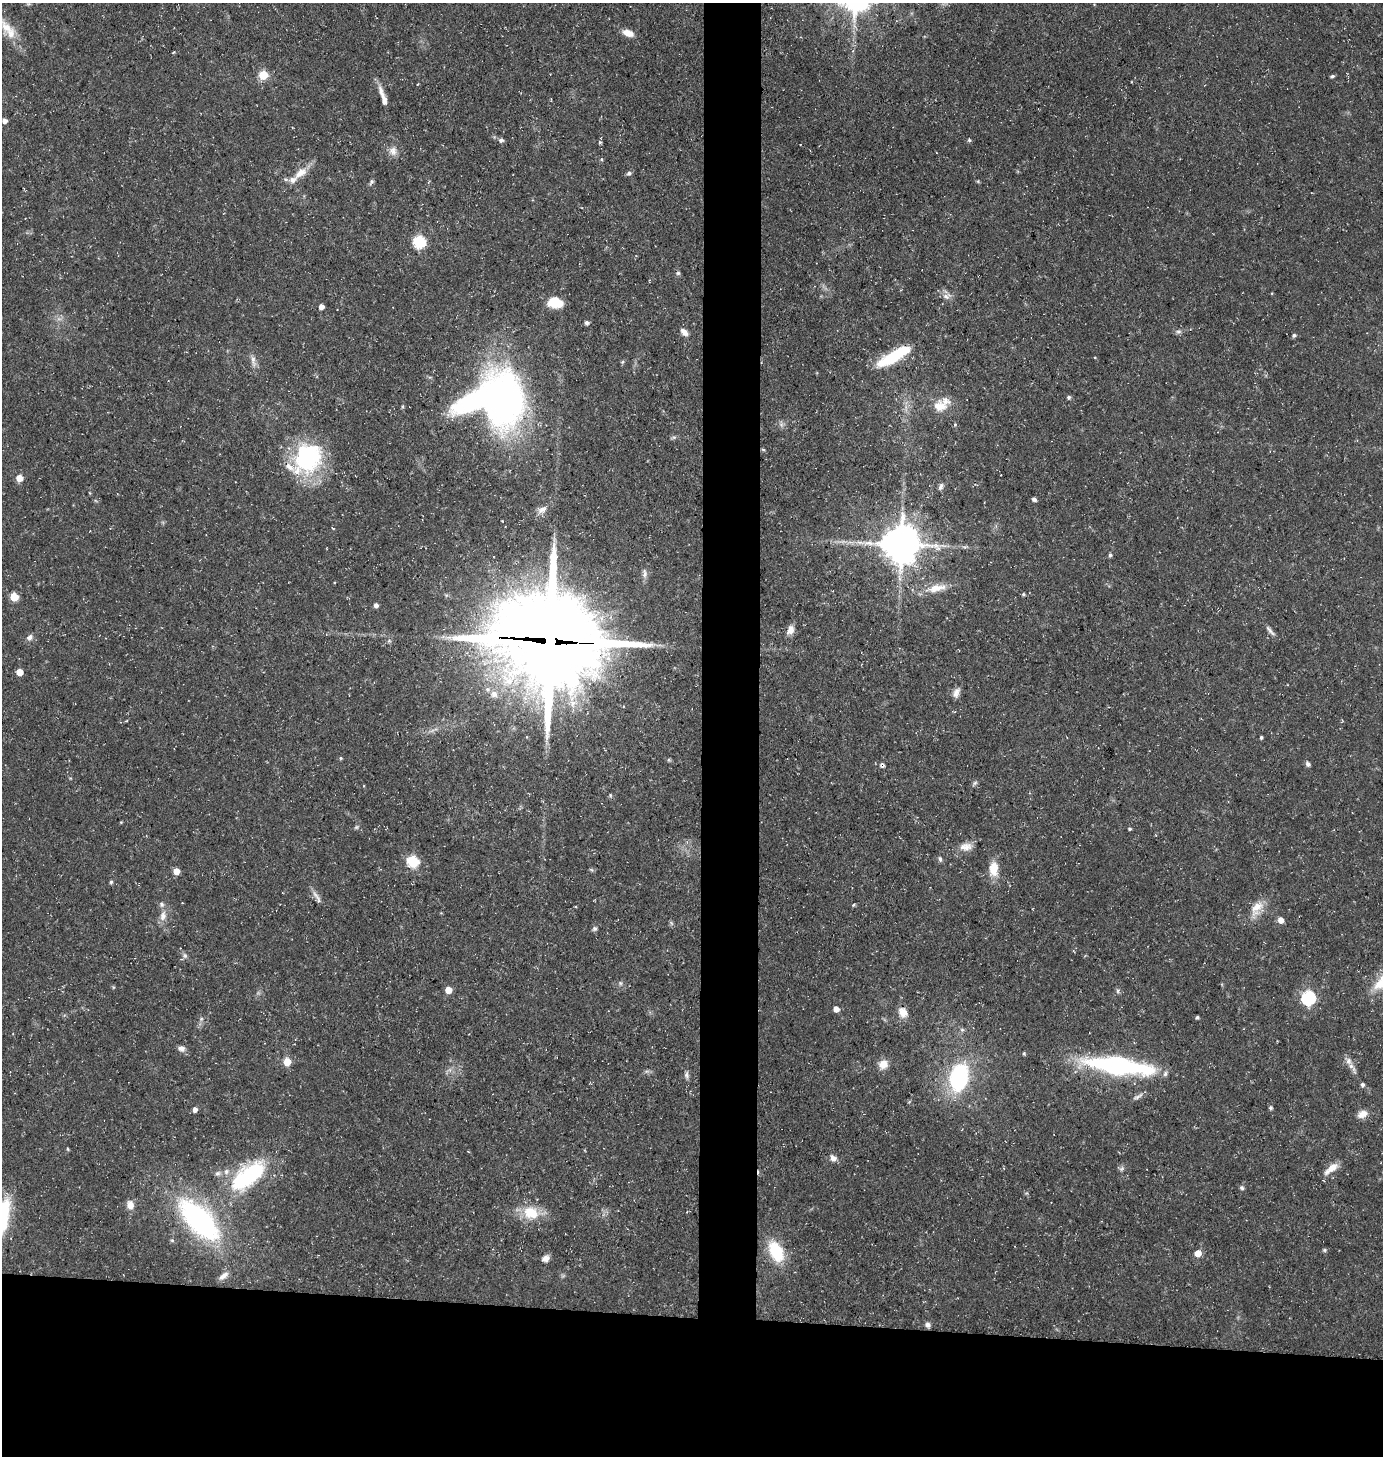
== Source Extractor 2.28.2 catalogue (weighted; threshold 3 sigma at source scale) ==
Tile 8 of 3 x 3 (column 2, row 3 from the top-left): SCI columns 1482-2862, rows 1-1454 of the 4388 x 4361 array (HDU 1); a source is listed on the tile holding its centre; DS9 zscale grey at full resolution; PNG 1385 x 1458 px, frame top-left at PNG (2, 3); no overlay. Shown black and unused: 13% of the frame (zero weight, under 3 of 5 exposures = <1% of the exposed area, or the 3 px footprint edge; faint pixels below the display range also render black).
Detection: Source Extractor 2.28.2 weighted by HDU 2 'WHT'; one run over the whole footprint, this tile lists its part. Background 0.15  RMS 0.0054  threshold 0.0244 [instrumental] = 3 sigma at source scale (4.5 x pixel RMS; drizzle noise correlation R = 1.50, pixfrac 1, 0.05/0.05 arcsec/px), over >= 5 px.
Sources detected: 122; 1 too faint to see at this stretch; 1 cosmic-ray / hot-pixel residue — not listed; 6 inside a brighter listed object's ellipse — not listed separately; the other 114 listed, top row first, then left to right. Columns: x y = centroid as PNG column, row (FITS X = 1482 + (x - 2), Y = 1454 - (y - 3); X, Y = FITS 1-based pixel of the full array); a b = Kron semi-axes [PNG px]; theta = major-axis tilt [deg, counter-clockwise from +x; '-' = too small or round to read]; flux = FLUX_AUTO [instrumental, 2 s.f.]
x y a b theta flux
6 28 23 14 -54 9.9
628 33 12 7 -19 5.8
174 52 4 3 - 0.52
263 75 5 5 - 23
1332 76 5 3 - 0.97
383 96 28 6 -72 5.3
4 121 4 4 - 3.1
501 140 6 5 - 1.2
969 140 4 4 - 0.83
600 142 5 4 - 0.76
393 151 12 11 - 4
602 159 5 3 - 0.6
300 173 20 10 37 7.7
629 173 7 5 24 1.2
978 181 5 3 - 0.5
372 182 8 5 61 1.2
419 242 6 6 - 70
678 273 6 5 - 0.94
946 296 10 7 -36 2.7
555 302 15 10 -8 12
321 307 5 4 - 3.6
587 323 5 4 - 1.7
684 332 10 6 -45 3.3
1178 332 8 5 5 1.4
1294 335 5 4 - 1.2
894 356 40 11 30 28
253 361 18 6 -80 3.3
1069 397 5 5 - 1.1
502 400 68 48 -83 210
941 405 25 15 35 10
955 425 5 5 - 0.7
674 437 8 4 19 0.97
307 458 40 32 55 58
19 478 5 5 - 8.7
941 487 10 5 64 1.5
1034 499 5 4 - 1.3
542 510 14 8 35 3.6
333 528 4 3 - 0.5
901 544 12 11 - 1400
1110 555 5 4 - 1
645 574 13 6 -88 2.4
937 588 26 10 13 9.2
1023 594 4 3 - 0.83
14 597 5 5 - 17
376 605 5 4 - 2
790 630 11 7 72 4.3
1270 631 18 5 -49 2.2
29 637 9 7 44 2.2
550 641 36 32 -14 8700
19 672 5 5 - 7.8
956 693 13 8 66 3.1
494 694 10 9 - 4.2
126 721 5 3 - 0.5
1261 737 3 3 - 0.92
341 758 4 4 - 0.71
1308 764 7 5 -69 1.5
882 765 7 7 - 1.4
975 783 7 4 2 0.98
610 795 5 3 - 0.64
121 822 4 4 - 0.46
1130 829 4 3 - 0.88
966 847 17 10 6 5
940 859 7 4 -75 1.2
413 861 6 6 - 56
993 869 15 9 88 10
176 871 5 5 - 6.8
111 882 5 4 - 0.88
317 897 21 5 -58 2.8
853 905 5 4 - 0.61
576 907 4 2 - 0.51
1257 908 22 14 56 9.1
163 916 15 9 80 4.6
1281 920 5 5 - 4.9
594 929 7 6 - 1.2
185 956 8 6 -89 1.4
620 983 6 5 - 0.99
448 990 5 5 - 8.5
1118 991 6 4 90 0.99
1308 998 7 6 - 85
836 1009 5 4 - 4.6
903 1012 14 11 -60 5.4
1197 1017 3 3 - 1
201 1019 6 4 72 1
962 1030 6 5 - 1.1
181 1048 8 6 -18 2.8
1024 1053 4 3 - 0.71
1348 1061 10 8 -78 2.8
287 1062 5 5 - 13
883 1064 11 11 - 5.7
1118 1066 50 13 -8 130
647 1071 7 4 17 1.1
686 1075 10 6 -86 1.8
959 1078 21 13 79 75
1362 1085 6 5 - 1.4
1138 1096 16 5 29 2.1
1271 1108 5 5 - 0.94
195 1110 6 5 - 2.2
1362 1114 13 9 20 4.4
68 1149 5 3 - 0.53
833 1158 9 8 - 2.7
1331 1168 19 7 39 6.5
1122 1169 8 3 71 1.1
218 1173 8 7 - 1.8
248 1176 45 20 40 60
1242 1188 6 5 - 1.1
130 1205 11 9 -73 4
531 1212 22 17 -20 15
199 1220 39 18 -47 120
1324 1250 6 5 - 0.8
776 1251 23 13 -65 25
1198 1253 5 5 - 8.6
545 1258 9 7 34 3.1
223 1276 13 6 39 2.6
928 1325 7 6 - 1.8
Overlapping masked pixels (flux is a lower limit): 2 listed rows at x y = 550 641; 882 765